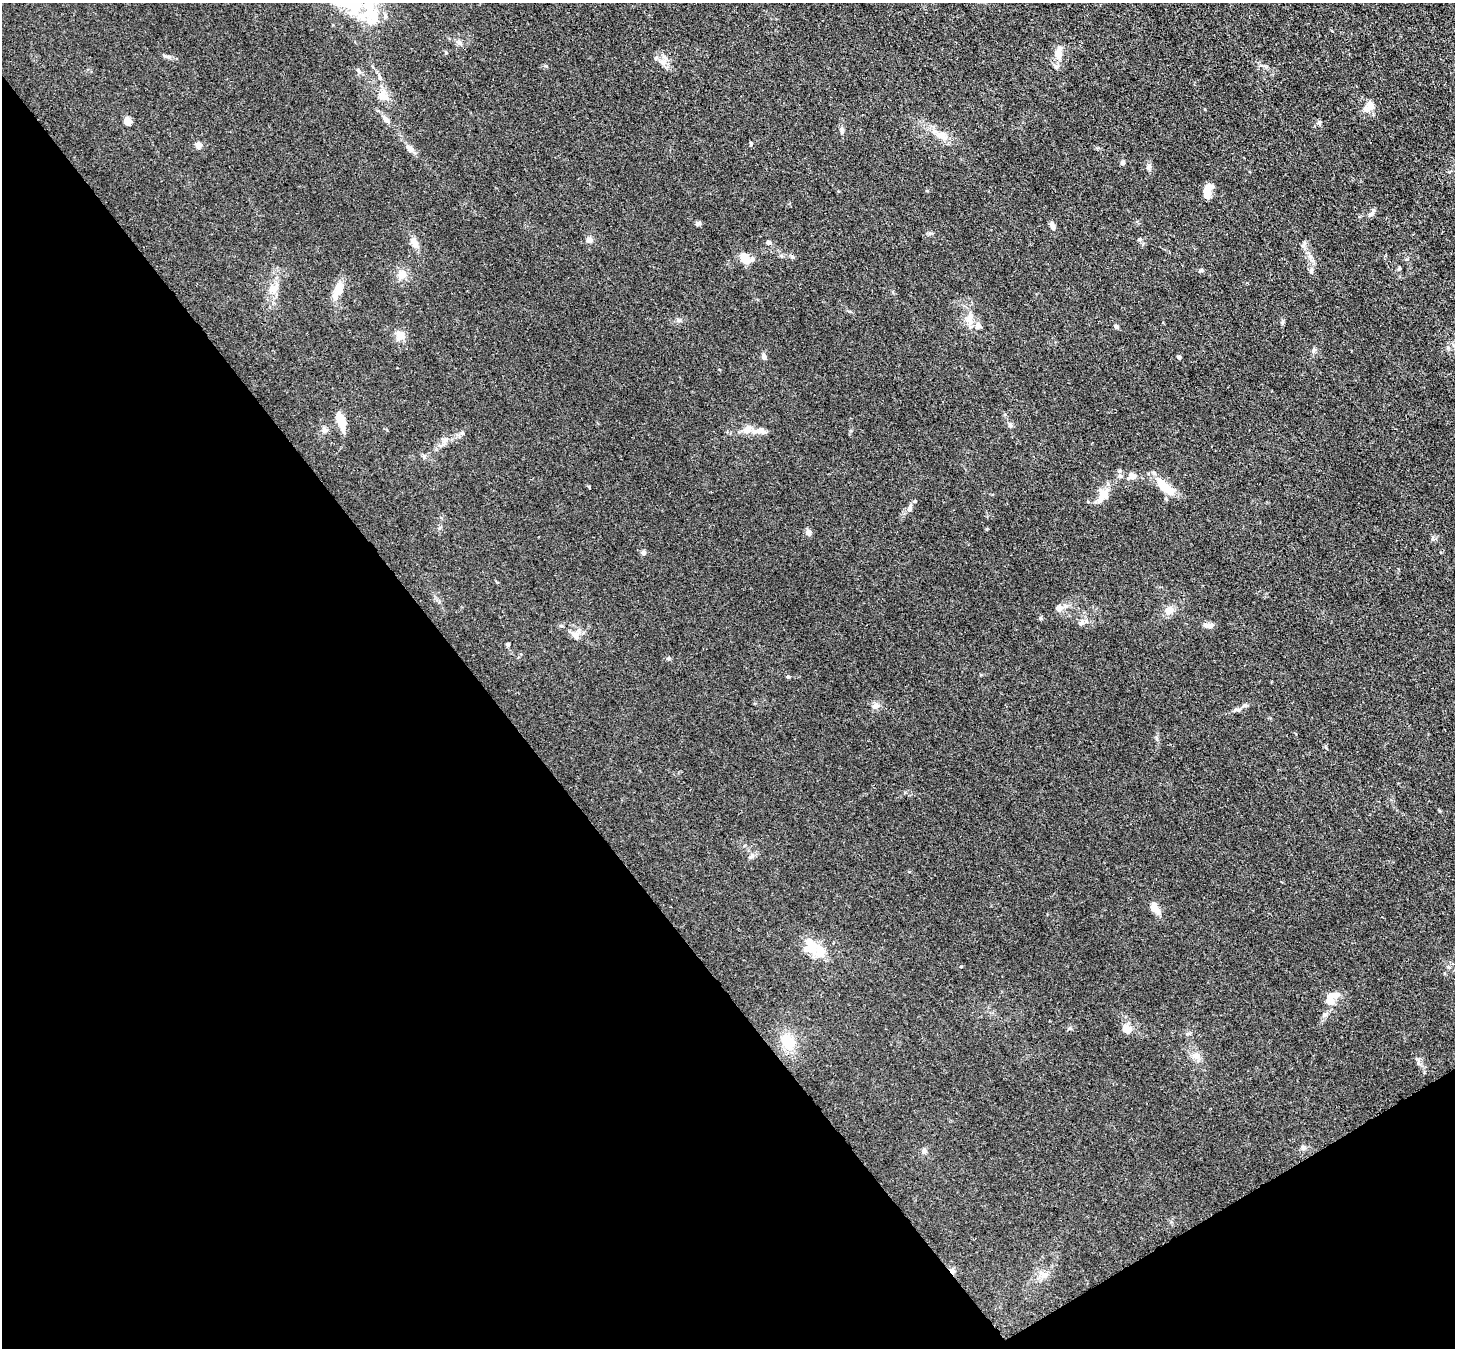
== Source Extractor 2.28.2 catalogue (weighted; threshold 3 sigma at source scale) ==
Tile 14 of 4 x 4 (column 2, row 4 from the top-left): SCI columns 1531-2983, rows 346-1691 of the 5970 x 5942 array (HDU 1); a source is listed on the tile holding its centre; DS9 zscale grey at full resolution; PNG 1457 x 1350 px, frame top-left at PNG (2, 3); no overlay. Shown black and unused: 36% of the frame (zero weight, under 3 of 4 exposures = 7% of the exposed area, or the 3 px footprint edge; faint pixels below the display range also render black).
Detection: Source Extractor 2.28.2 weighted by HDU 2 'WHT'; one run over the whole footprint, this tile lists its part. Background 0.021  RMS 0.0029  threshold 0.0129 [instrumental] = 3 sigma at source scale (4.5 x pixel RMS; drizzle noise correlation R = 1.50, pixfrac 1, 0.05/0.05 arcsec/px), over >= 5 px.
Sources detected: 82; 1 cosmic-ray / hot-pixel residue — not listed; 6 inside a brighter listed object's ellipse — not listed separately; the other 75 listed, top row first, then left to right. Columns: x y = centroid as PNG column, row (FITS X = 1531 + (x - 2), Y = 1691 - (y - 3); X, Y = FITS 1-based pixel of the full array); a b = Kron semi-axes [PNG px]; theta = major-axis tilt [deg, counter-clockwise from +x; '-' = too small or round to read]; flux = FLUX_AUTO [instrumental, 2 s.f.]
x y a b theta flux
349 4 40 22 9 15
372 20 25 17 33 6.5
459 42 7 4 -90 0.59
1059 54 17 9 90 2.9
167 56 12 4 -4 0.74
656 58 6 5 - 0.54
380 77 7 4 -46 0.55
383 96 15 9 -38 2.7
1370 106 12 10 -67 1.9
386 120 8 6 -58 1.4
128 121 7 6 - 2.8
842 129 9 4 -81 0.61
941 135 12 9 -3 2.3
751 144 5 4 - 0.35
198 145 8 8 - 1.2
410 148 12 7 -47 1.4
1123 162 6 5 - 0.76
1148 167 9 7 68 0.82
1208 190 15 9 46 2.6
1373 211 10 5 54 0.8
698 224 8 5 25 0.57
1053 227 12 6 -73 1.1
589 240 7 7 - 1
769 242 7 6 - 0.62
414 243 13 8 -65 1.9
745 258 17 13 -35 3.1
1399 268 6 3 -72 0.3
1201 270 7 5 24 0.52
1311 272 7 5 -88 0.63
402 275 11 9 78 2.4
273 288 16 12 41 3
338 289 20 10 74 4.1
970 318 17 9 74 2.8
1282 322 7 4 -90 0.47
978 325 10 8 -44 1.3
1116 327 6 5 - 0.56
400 336 12 11 - 2.3
1314 350 7 5 75 0.6
764 356 7 6 - 0.84
1179 357 5 4 - 0.43
340 420 18 7 -73 5.3
1010 425 7 5 -73 0.62
324 430 8 7 - 1
760 431 19 9 6 2.4
462 433 6 5 - 0.48
445 442 14 6 73 1.2
424 456 6 5 - 0.5
1120 476 7 5 -44 0.65
1132 476 11 7 23 1.9
1165 487 22 9 -40 7.9
1103 495 18 13 62 3.6
910 508 12 6 75 1.1
808 532 8 7 - 1.1
644 552 6 6 - 0.66
1059 608 10 9 - 1.5
1169 610 11 10 - 2.3
1040 618 6 4 -72 0.34
1082 622 11 6 58 1
1208 625 12 6 1 1.7
575 635 14 7 -48 1.6
508 644 4 4 - 0.65
668 658 6 5 - 0.41
788 677 5 4 - 0.34
1245 705 8 5 8 0.62
875 706 9 8 - 1.5
1237 710 11 4 -1 0.73
751 857 9 6 36 0.81
1155 908 16 8 -57 2.8
810 946 20 15 -72 5.8
1330 996 23 8 13 2.6
1127 1029 12 9 -36 2.6
788 1042 20 15 -56 6.9
1196 1056 11 9 2 1.7
924 1151 8 6 72 0.75
1043 1274 16 8 -40 1.9
Isophote crosses this tile's border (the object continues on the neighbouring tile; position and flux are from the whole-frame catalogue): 1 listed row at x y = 349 4
Unlisted compact peaks at least as high as the median listed source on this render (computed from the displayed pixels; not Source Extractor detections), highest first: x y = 1418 1059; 546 66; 1140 239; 930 233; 1432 539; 679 320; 1407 259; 851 431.